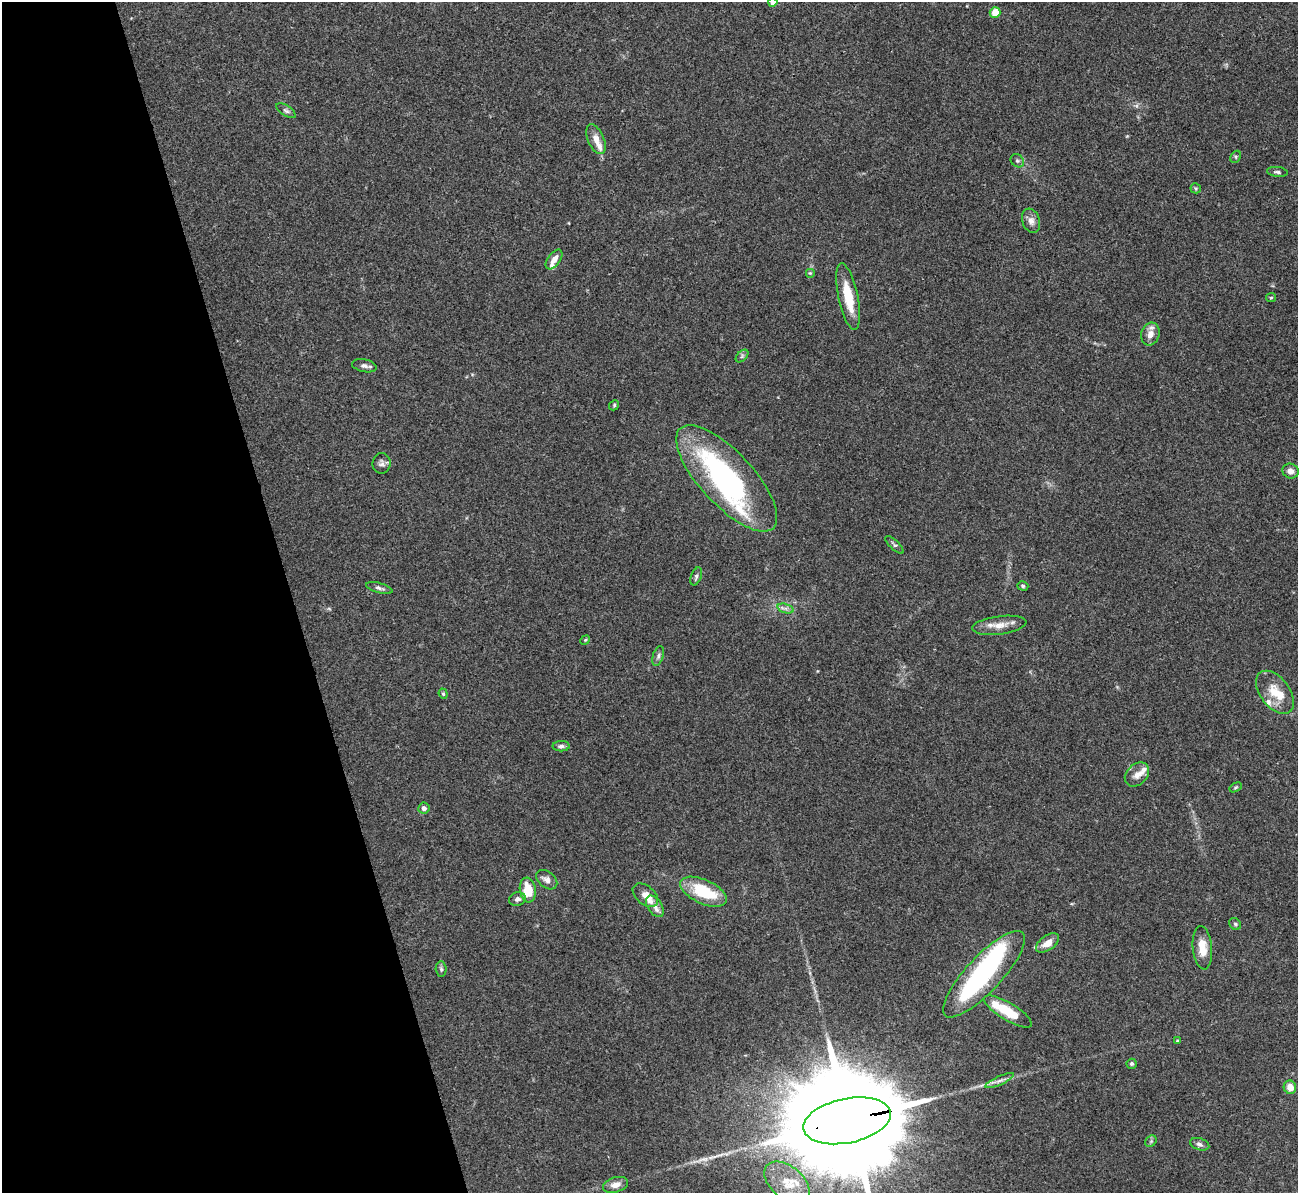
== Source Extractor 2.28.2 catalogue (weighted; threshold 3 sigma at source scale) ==
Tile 5 of 4 x 4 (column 1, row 2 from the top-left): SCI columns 2-1297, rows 2527-3717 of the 5190 x 5175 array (HDU 1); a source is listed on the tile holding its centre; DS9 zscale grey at full resolution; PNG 1300 x 1195 px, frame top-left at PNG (2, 2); each listed source drawn as its Kron ellipse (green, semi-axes under 4 px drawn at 4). Shown black and unused: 22% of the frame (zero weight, under 3 of 4 exposures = <1% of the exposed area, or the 3 px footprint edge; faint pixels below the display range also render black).
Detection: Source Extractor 2.28.2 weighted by HDU 2 'WHT'; one run over the whole footprint, this tile lists its part. Background 0.0745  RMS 0.0058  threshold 0.0262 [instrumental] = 3 sigma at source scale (4.5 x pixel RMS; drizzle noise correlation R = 1.50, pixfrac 1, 0.05/0.05 arcsec/px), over >= 5 px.
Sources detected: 66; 1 too faint to see at this stretch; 2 inside a brighter object's white glare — neither listed nor drawn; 8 inside a brighter listed object's ellipse — not listed separately; the other 55 listed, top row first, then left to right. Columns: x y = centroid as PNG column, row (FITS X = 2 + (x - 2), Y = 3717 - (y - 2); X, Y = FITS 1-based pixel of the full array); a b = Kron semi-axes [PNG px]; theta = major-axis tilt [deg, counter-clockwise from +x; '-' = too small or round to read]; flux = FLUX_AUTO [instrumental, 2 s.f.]
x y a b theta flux
773 2 4 4 - 5.9
995 13 5 5 - 6.8
286 111 11 5 -34 1.5
596 139 16 8 -66 5.2
1236 157 6 5 - 0.96
1017 161 7 6 - 1.2
1277 172 10 5 -6 1.4
1196 188 5 5 - 0.79
1031 221 12 8 -70 3.5
554 259 11 6 54 3.8
810 273 5 5 - 0.81
848 297 34 10 -78 16
1271 298 5 4 - 0.71
1150 334 11 9 73 4.7
742 356 7 4 46 1.2
364 366 12 6 -12 2.2
614 405 5 4 - 0.75
382 463 10 9 - 2.3
1291 471 8 7 - 3.6
727 478 68 26 -47 100
894 545 12 4 -44 1.6
696 576 9 5 70 1.4
1023 586 6 4 -17 0.94
379 588 13 5 -15 1.8
785 608 8 4 -18 1.9
999 625 27 9 7 7.3
585 640 5 4 - 0.69
658 656 10 5 72 1.8
1275 692 25 14 -53 13
443 694 5 4 - 0.74
561 746 8 5 0 1.6
1137 774 14 10 44 4.3
1236 787 6 4 31 0.85
424 808 5 5 - 2.4
547 880 12 8 -38 3.2
528 890 12 8 -82 14
704 892 25 12 -24 27
645 895 14 9 -39 5.1
517 899 8 6 16 2.4
655 906 12 7 -56 3.6
1235 924 6 5 - 1
1048 943 13 7 34 6.3
1202 948 22 9 -85 9.3
441 969 8 5 -88 1.2
984 974 57 17 47 96
1008 1011 27 8 -31 17
1177 1041 4 4 - 1
1132 1064 5 5 - 1.1
999 1081 16 4 24 2.6
1290 1087 7 6 - 5.5
847 1121 44 22 11 29000
1151 1141 6 5 - 0.99
1200 1144 10 5 -17 1.9
787 1183 27 16 -40 14
616 1185 13 7 16 4.3
Overlapping masked pixels (flux is a lower limit): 1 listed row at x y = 847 1121
Isophote crosses this tile's border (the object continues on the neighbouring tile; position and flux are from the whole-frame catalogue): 2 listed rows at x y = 773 2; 847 1121